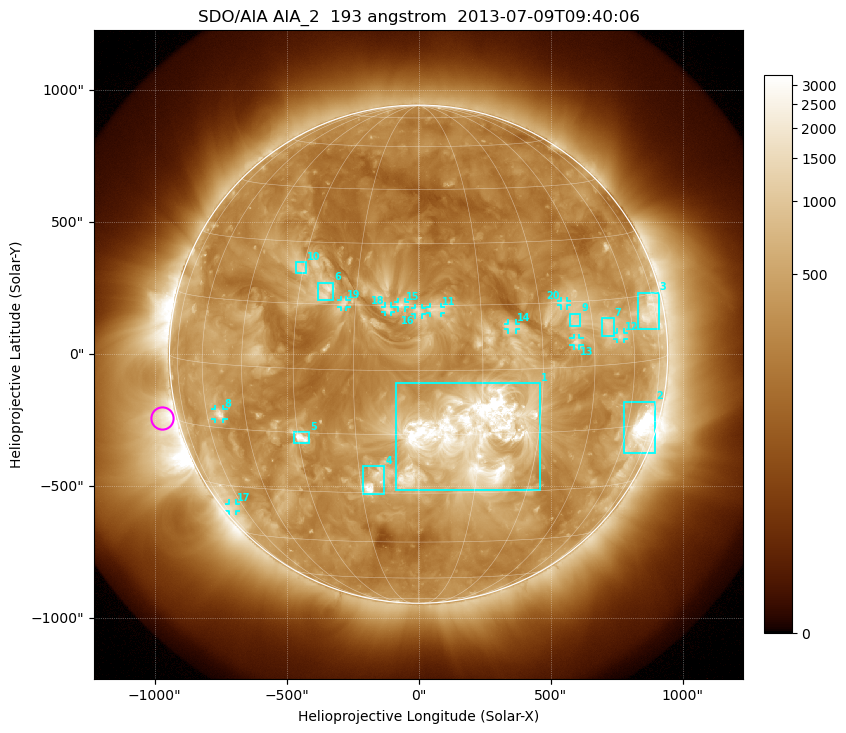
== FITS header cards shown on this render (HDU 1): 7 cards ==
TELESCOP= 'SDO/AIA'
INSTRUME= 'AIA_2'
WAVELNTH=                  193
WAVEUNIT= 'angstrom'
DATE-OBS= '2013-07-09T09:40:06.84'
CTYPE1  = 'HPLN-TAN'
CTYPE2  = 'HPLT-TAN'

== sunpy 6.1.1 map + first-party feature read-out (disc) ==
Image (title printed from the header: SDO/AIA AIA_2  193 angstrom  2013-07-09T09:40:06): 1024 x 1024 px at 2.4 arcsec/px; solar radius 944 arcsec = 393 px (full disc in frame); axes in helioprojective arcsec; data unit not stated in the header (colour bar unlabelled)
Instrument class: DISC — disc imager (sunpy class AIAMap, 193 A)
Bright regions (active regions / flare kernels): reference = the median radial profile (limb darkening/brightening removed); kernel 9 px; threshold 5 sigma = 734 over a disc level ~323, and >= 1.15x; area >= 12 px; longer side >= 9 px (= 22 arcsec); searched inside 0.97 R_sun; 20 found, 20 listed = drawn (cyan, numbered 1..; 11 of them under ~33 arcsec drawn as corner ticks so the feature stays visible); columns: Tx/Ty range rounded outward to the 5 arcsec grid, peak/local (2 s.f.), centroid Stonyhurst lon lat
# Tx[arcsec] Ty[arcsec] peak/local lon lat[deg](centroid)
1 -85..460 -515..-110 11 +13 -15
2 780..900 -375..-180 19 +67 -16
3 830..910 95..235 6.1 +70 +11
4 -210..-130 -530..-425 8.6 -11 -27
5 -470..-415 -335..-295 7.7 -29 -16
6 -385..-325 205..270 5.2 -23 +18
7 695..740 65..140 5 +50 +9
8 -770..-740 -245..-205 5.9 -54 -12
9 570..615 105..155 3.6 +39 +11
10 -465..-425 305..350 3.5 -31 +23
11 40..85 155..180 3.2 +4 +14
12 750..780 55..85 4.2 +55 +6
13 585..610 30..60 4 +40 +6
14 335..370 90..115 3.1 +22 +10
15 -80..-50 175..200 3.1 -4 +15
16 -15..15 150..175 3.3 +0 +14
17 -720..-690 -595..-565 3.7 -67 -36
18 -130..-105 160..180 2.9 -7 +14
19 -295..-270 180..205 3 -18 +15
20 540..565 185..205 3.5 +37 +15
Off-limb structures (1.02-1.3 R_sun): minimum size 162 px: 2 found; the strongest spans PA ~70..140 deg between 1.02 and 1.3 R_sun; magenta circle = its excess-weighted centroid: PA ~105 deg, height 1.06 R_sun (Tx ~-970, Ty ~-245 arcsec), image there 4.4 x the reference